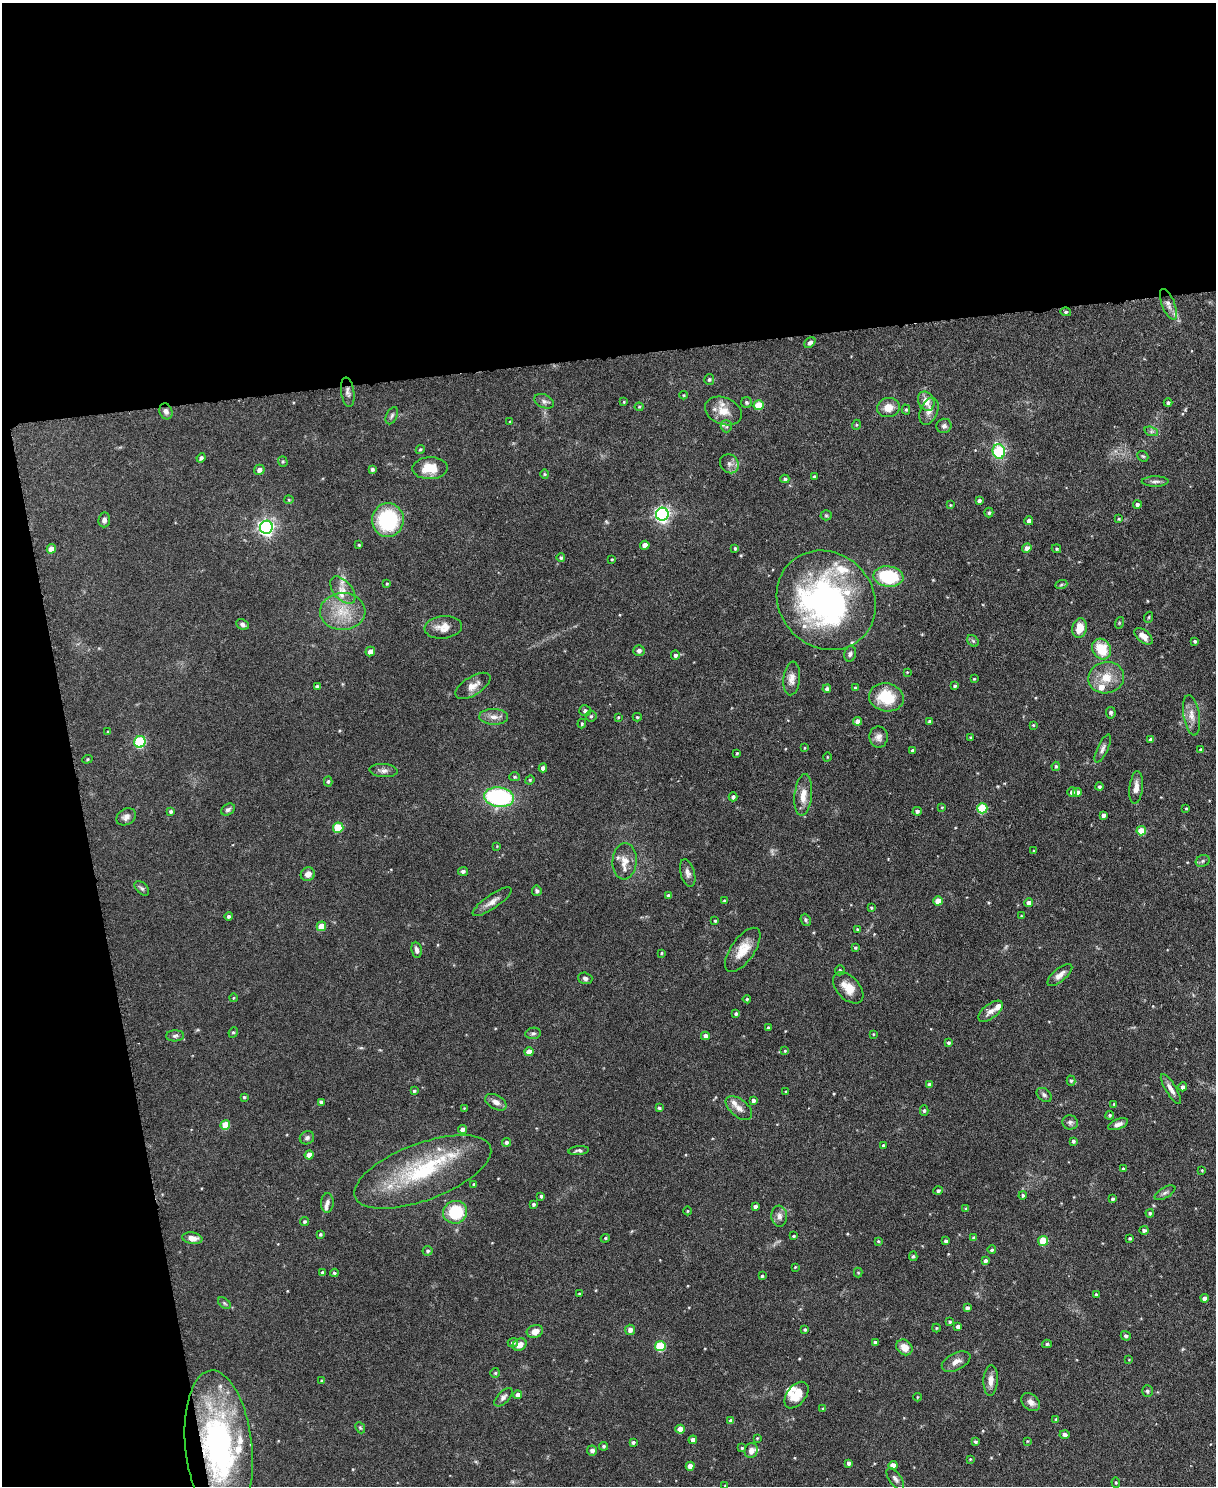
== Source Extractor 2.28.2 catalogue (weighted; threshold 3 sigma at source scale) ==
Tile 1 of 4 x 3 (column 1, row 1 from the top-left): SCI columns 3-1216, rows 3104-4587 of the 4863 x 4840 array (HDU 1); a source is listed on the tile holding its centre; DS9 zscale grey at full resolution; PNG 1218 x 1488 px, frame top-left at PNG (2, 3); each listed source drawn as its Kron ellipse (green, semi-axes under 4 px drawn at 4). Shown black and unused: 30% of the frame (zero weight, under 3 of 6 exposures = <1% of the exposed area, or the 3 px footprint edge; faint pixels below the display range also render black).
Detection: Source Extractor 2.28.2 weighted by HDU 2 'WHT'; one run over the whole footprint, this tile lists its part. Background 0.124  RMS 0.0043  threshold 0.0176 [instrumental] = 3 sigma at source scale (4.09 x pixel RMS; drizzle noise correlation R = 1.36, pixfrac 0.8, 0.05/0.05 arcsec/px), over >= 5 px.
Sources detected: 313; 3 too faint to see at this stretch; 1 inside a brighter object's white glare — neither listed nor drawn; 19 inside a brighter listed object's ellipse — not listed separately; the other 290 listed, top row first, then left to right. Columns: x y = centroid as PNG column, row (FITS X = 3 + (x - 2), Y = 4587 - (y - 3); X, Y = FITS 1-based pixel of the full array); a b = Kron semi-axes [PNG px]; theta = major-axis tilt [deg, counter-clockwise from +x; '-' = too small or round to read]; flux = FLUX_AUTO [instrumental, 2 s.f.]
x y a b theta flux
1168 304 16 6 -69 2.1
1066 312 5 4 - 0.63
810 343 6 4 40 1.3
709 379 5 5 - 0.66
348 392 15 6 -82 1.7
684 395 4 3 - 0.32
544 401 10 6 -23 1.4
926 401 10 7 -65 4.5
624 402 4 3 - 0.35
747 402 5 5 - 0.81
1168 403 4 4 - 0.87
759 405 5 5 - 10
639 407 4 4 - 0.4
888 407 11 9 12 4.4
906 410 5 4 - 0.56
166 411 8 6 -71 1.5
723 411 19 13 -23 6.2
929 411 14 8 67 2.9
392 416 9 5 64 0.91
510 421 3 3 - 0.45
856 425 5 3 - 0.4
726 426 6 5 - 0.85
944 426 7 7 - 1.2
1151 431 7 4 -18 0.86
420 449 5 4 - 0.51
999 451 7 6 - 31
1143 456 6 4 -41 0.5
201 458 5 4 - 0.97
283 461 5 5 - 0.55
729 464 10 8 -47 2
430 468 17 11 2 8.1
372 469 4 4 - 0.81
259 470 5 5 - 1.9
545 474 4 4 - 0.42
814 477 3 3 - 0.69
785 479 4 4 - 0.68
1155 481 13 5 0 1.4
289 500 4 4 - 0.42
979 501 4 4 - 1
1137 504 4 4 - 1.1
950 505 4 3 - 0.3
989 513 5 4 - 0.72
662 514 6 6 - 120
826 515 5 5 - 0.51
1119 519 4 3 - 0.41
104 520 7 6 - 1.5
388 520 17 16 - 30
1029 521 4 4 - 1.8
266 527 6 6 - 140
359 545 3 3 - 0.43
645 545 4 4 - 3.1
735 548 4 3 - 0.58
1027 548 5 4 - 2
51 549 5 4 - 3.4
1056 549 5 4 - 0.53
561 558 4 4 - 0.68
612 559 3 3 - 0.35
888 576 15 10 -8 22
387 584 3 3 - 0.41
1061 585 6 4 20 0.53
343 590 16 9 -49 3.5
826 600 52 47 -45 120
343 611 23 18 2 11
1149 617 5 3 - 0.41
1119 623 6 3 73 0.38
242 624 7 5 -25 1.1
443 627 19 11 6 4.5
1079 628 10 7 77 5.5
1144 636 11 6 -41 3.2
973 641 6 5 - 0.71
1195 641 4 4 - 0.64
1102 649 11 9 -55 10
370 651 5 4 - 2.4
639 651 5 5 - 1.6
850 654 8 6 73 1
675 655 5 4 - 0.98
907 672 3 3 - 0.28
792 678 17 8 84 3.2
1106 678 18 15 12 7.4
974 679 3 3 - 0.36
317 686 4 3 - 0.79
473 686 20 9 32 3.6
955 686 4 4 - 0.77
855 688 4 3 - 0.56
827 689 4 4 - 1.2
886 697 17 14 -13 14
585 710 5 5 - 0.94
1111 713 6 5 - 0.7
1191 715 20 8 -80 3.6
591 716 5 5 - 0.64
494 717 14 8 -1 2.6
618 717 4 3 - 0.34
637 717 4 4 - 0.47
858 721 4 4 - 3
930 721 3 3 - 0.87
582 724 5 3 - 0.52
1033 725 4 3 - 0.4
108 732 4 3 - 0.42
879 737 10 9 - 2.1
971 737 4 3 - 0.4
1151 740 4 4 - 1.4
140 742 6 5 - 39
805 748 4 2 - 0.29
1103 749 15 5 65 1.5
912 750 4 3 - 0.62
1201 750 4 4 - 0.73
737 753 3 3 - 0.42
827 757 4 3 - 0.31
87 759 5 4 - 0.49
1056 766 4 4 - 0.56
543 768 4 4 - 1.7
384 771 14 6 -3 1.7
515 777 5 4 - 0.6
530 780 5 4 - 0.44
328 781 5 4 - 0.7
1099 787 4 4 - 0.75
1136 787 16 6 84 2.7
1072 792 4 4 - 1.5
1077 792 4 4 - 1.8
803 795 21 8 84 5
499 797 15 10 -7 49
733 797 4 4 - 1
942 807 3 3 - 0.36
982 808 5 5 - 17
1186 808 3 3 - 0.36
228 810 7 5 31 0.98
171 811 4 4 - 0.72
917 811 4 4 - 1.1
1103 815 4 3 - 1.3
126 817 10 8 31 1.9
338 828 5 5 - 12
1141 831 5 4 - 9.3
497 846 3 3 - 0.26
1034 851 4 4 - 0.48
625 861 18 12 85 4.4
1203 861 7 5 23 0.86
463 871 5 4 - 0.85
688 873 14 7 -74 2
308 874 7 6 - 2.3
142 888 9 5 -44 0.93
537 891 5 5 - 1
668 896 4 3 - 1
724 901 4 3 - 0.43
938 901 5 4 - 5.3
492 902 23 7 35 2.9
1029 903 4 4 - 2.2
871 908 3 3 - 0.49
228 916 4 4 - 0.78
1021 916 4 3 - 0.39
806 920 6 5 - 0.75
715 921 3 3 - 0.52
321 926 5 4 - 6.2
857 929 4 3 - 0.45
855 948 3 3 - 0.48
416 950 8 5 -83 1.4
743 950 26 11 54 7
661 953 4 3 - 0.4
840 970 5 4 - 0.66
1060 975 15 6 40 2.6
585 978 7 5 -16 1.2
848 988 19 11 -47 5.8
233 998 4 3 - 0.3
747 999 4 4 - 0.55
990 1011 14 7 38 2.5
736 1014 4 4 - 0.84
768 1027 3 3 - 0.4
233 1032 5 4 - 0.58
533 1033 7 5 9 0.92
873 1034 3 3 - 0.29
175 1036 9 5 1 1.1
705 1036 4 4 - 1.8
948 1043 4 4 - 0.74
785 1051 4 3 - 0.42
529 1052 4 4 - 3.5
1071 1081 5 4 - 0.64
929 1084 4 4 - 0.82
1183 1087 4 4 - 1.4
1171 1089 17 5 -59 2.3
414 1091 3 3 - 0.52
786 1091 4 2 - 0.3
1044 1095 8 6 -38 1
244 1097 4 4 - 0.52
753 1100 4 3 - 1
321 1102 4 4 - 1.3
496 1102 11 7 -29 2.3
1114 1104 4 4 - 0.38
464 1108 3 3 - 0.3
659 1108 4 4 - 0.69
739 1108 16 8 -40 2.8
924 1110 5 4 - 0.66
1110 1115 4 4 - 0.61
1070 1122 8 7 - 1.3
1118 1124 10 5 21 1.7
225 1125 5 5 - 8.5
462 1129 4 4 - 1.6
307 1138 7 6 - 1.2
1073 1141 3 3 - 0.81
506 1142 4 4 - 0.99
883 1145 3 3 - 0.66
579 1151 10 4 5 1
309 1155 4 4 - 3.2
1123 1169 4 3 - 0.59
1202 1170 4 4 - 0.36
423 1172 72 28 21 40
474 1184 3 3 - 0.53
938 1191 4 4 - 0.8
1165 1193 11 5 30 1.2
1023 1195 4 4 - 0.74
541 1196 3 3 - 0.67
1113 1199 3 3 - 0.72
327 1203 10 6 88 1.4
534 1204 4 4 - 0.77
755 1206 4 4 - 1
966 1209 4 3 - 0.54
687 1211 4 3 - 0.33
455 1212 12 11 - 17
1150 1213 4 4 - 0.61
779 1216 10 8 -84 2.1
304 1222 4 4 - 0.64
1144 1230 4 4 - 1
320 1234 3 3 - 0.51
794 1236 3 3 - 0.44
192 1238 10 6 -9 3.1
605 1238 5 4 - 0.49
974 1238 4 4 - 0.98
1130 1238 3 3 - 0.6
878 1241 4 3 - 0.42
946 1241 4 4 - 1.1
1043 1241 5 5 - 13
992 1250 4 4 - 0.7
428 1251 5 5 - 0.79
913 1256 5 4 - 0.56
986 1261 4 4 - 1
795 1267 4 2 - 0.32
322 1272 4 3 - 0.52
334 1273 4 4 - 0.58
858 1273 5 4 - 0.43
762 1276 4 3 - 0.59
579 1294 3 3 - 0.35
1096 1294 3 3 - 0.68
1205 1298 4 4 - 1.8
224 1303 7 4 -37 0.68
967 1308 4 4 - 1.4
950 1322 4 4 - 0.62
958 1327 4 4 - 1.3
936 1328 4 4 - 0.42
630 1330 5 5 - 2
805 1330 3 3 - 0.51
535 1331 8 6 17 3.1
1126 1336 5 4 - 1.1
875 1342 4 3 - 1
513 1343 5 4 - 1.2
1047 1344 5 4 - 0.58
520 1345 7 5 29 3.2
660 1346 5 5 - 19
904 1347 9 7 -40 4.2
1129 1360 4 3 - 0.26
956 1362 15 8 27 2.8
495 1373 5 5 - 0.62
991 1380 15 7 87 3.1
322 1381 4 3 - 0.55
1147 1391 6 5 - 0.79
518 1395 4 4 - 2
796 1395 15 9 51 6.3
503 1397 11 6 46 1.4
917 1397 4 3 - 0.36
1031 1402 10 7 -41 2.2
823 1409 3 3 - 0.42
1056 1419 3 3 - 0.41
731 1421 4 4 - 1.7
360 1428 6 4 -67 0.55
680 1429 4 4 - 3.1
1065 1434 5 4 - 1.4
757 1438 4 3 - 0.35
693 1440 4 4 - 2.4
975 1441 4 3 - 0.63
1027 1441 3 2 - 0.29
633 1442 4 3 - 0.79
604 1446 4 4 - 0.63
219 1447 77 33 -84 98
742 1448 3 3 - 0.43
592 1450 5 5 - 1.3
751 1451 7 6 - 2.1
970 1459 3 3 - 0.34
849 1463 4 3 - 1.2
893 1465 4 4 - 4.5
690 1466 4 4 - 3.1
895 1479 13 6 -55 1.5
1116 1482 5 4 - 0.54
725 1486 4 4 - 0.35
Overlapping masked pixels (flux is a lower limit): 1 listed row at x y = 219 1447
Isophote crosses this tile's border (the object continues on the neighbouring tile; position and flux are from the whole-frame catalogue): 1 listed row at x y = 725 1486